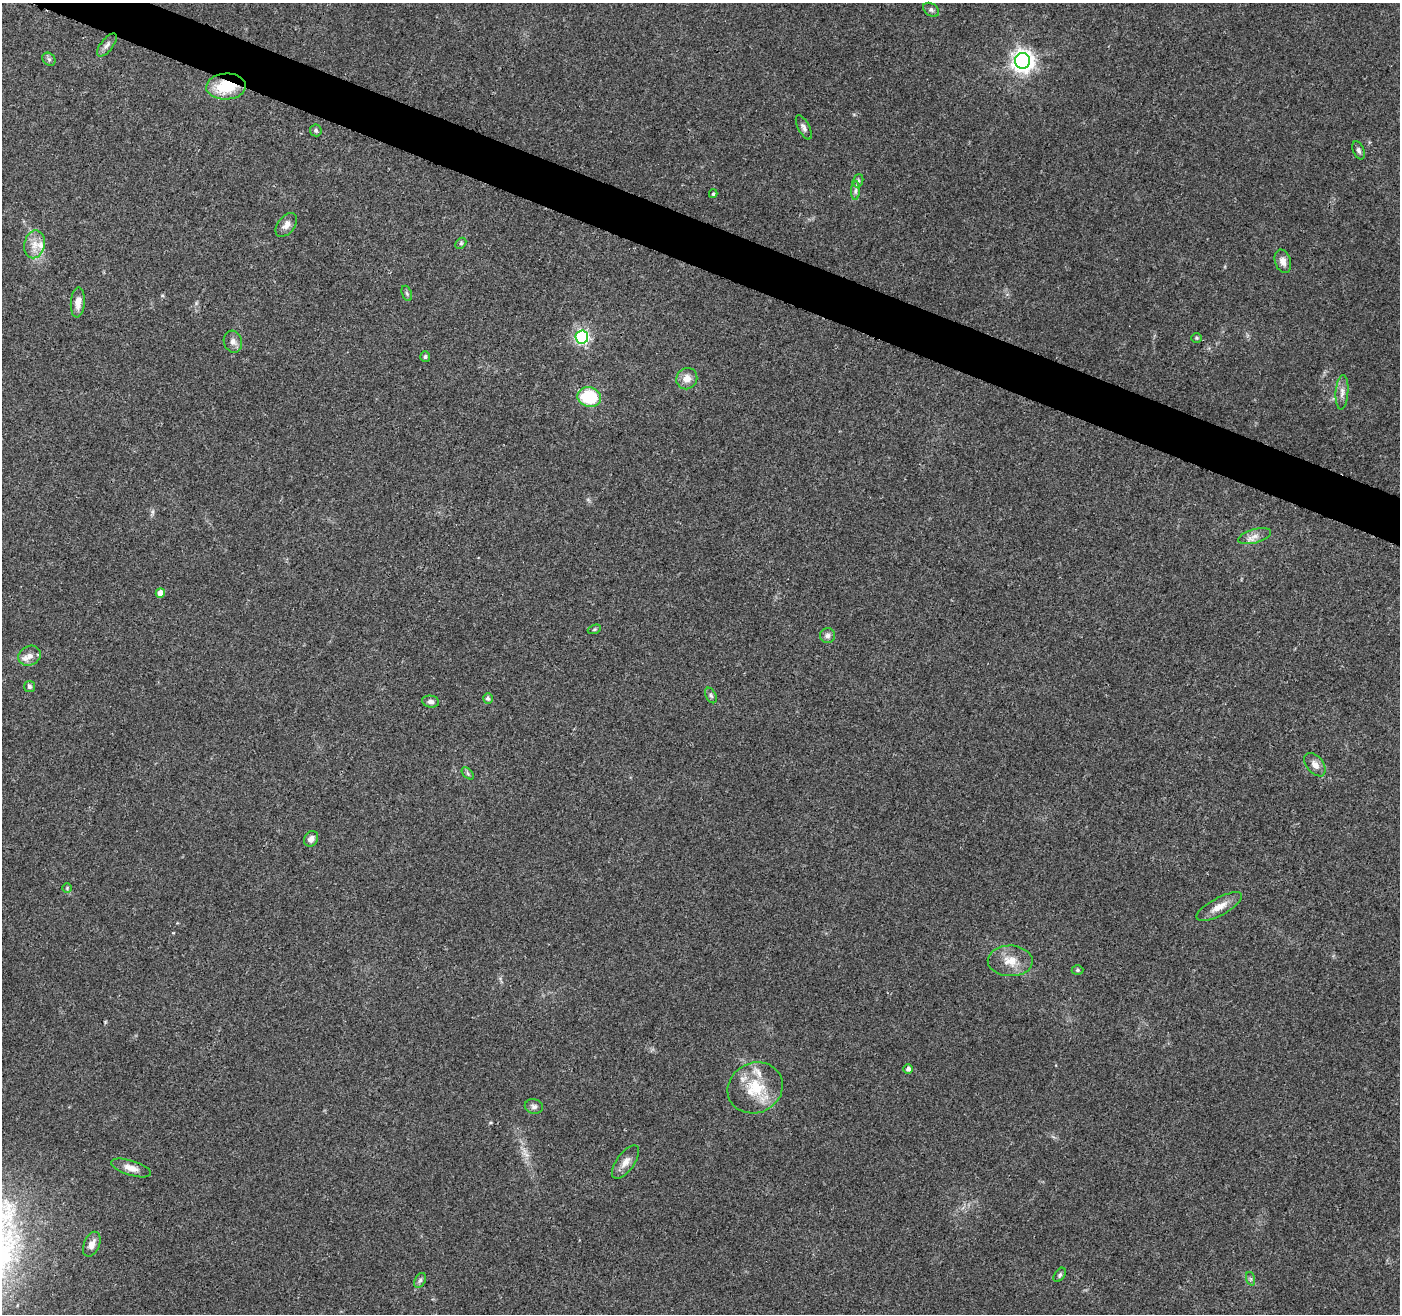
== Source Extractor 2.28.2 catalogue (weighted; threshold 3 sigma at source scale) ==
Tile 11 of 4 x 4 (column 3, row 3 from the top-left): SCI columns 2805-4202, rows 1524-2835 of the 5612 x 5735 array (HDU 1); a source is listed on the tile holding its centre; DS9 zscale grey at full resolution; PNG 1402 x 1316 px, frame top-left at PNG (2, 3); each listed source drawn as its Kron ellipse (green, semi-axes under 4 px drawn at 4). Shown black and unused: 3% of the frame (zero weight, under 3 of 4 exposures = <1% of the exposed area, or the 3 px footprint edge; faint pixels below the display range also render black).
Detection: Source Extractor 2.28.2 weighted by HDU 2 'WHT'; one run over the whole footprint, this tile lists its part. Background 0.0458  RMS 0.0038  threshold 0.017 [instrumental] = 3 sigma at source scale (4.5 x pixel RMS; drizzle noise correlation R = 1.50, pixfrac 1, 0.0396/0.0396 arcsec/px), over >= 5 px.
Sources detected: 51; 2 inside a brighter listed object's ellipse — not listed separately; the other 49 listed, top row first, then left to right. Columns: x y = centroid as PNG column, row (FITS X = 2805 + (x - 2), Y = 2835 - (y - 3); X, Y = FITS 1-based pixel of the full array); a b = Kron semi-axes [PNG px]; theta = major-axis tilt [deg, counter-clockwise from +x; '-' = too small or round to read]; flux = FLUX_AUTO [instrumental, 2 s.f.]
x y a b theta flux
931 10 9 6 -34 0.96
107 45 14 6 52 1.6
49 59 7 6 - 0.87
1023 61 7 7 - 240
226 86 20 13 3 14
804 127 13 5 -62 1.3
316 130 6 5 - 0.88
1359 150 9 5 -67 1.1
858 181 7 5 70 0.7
855 191 9 4 89 1.1
713 194 4 3 - 0.59
286 225 13 8 51 2.3
461 243 6 4 46 0.56
34 244 14 10 79 4
1283 261 12 8 -73 2.3
407 293 8 5 -70 0.67
78 302 15 7 86 3
582 337 6 6 - 64
1197 338 5 4 - 0.51
233 342 11 9 -73 1.9
425 356 5 5 - 0.85
687 379 11 10 - 3.4
1342 392 17 6 86 2.1
589 397 12 9 -14 19
1254 536 17 7 15 2.5
160 593 5 4 - 3.2
594 629 7 4 20 0.57
827 636 7 7 - 1.4
29 656 11 9 25 2.7
29 686 5 5 - 1
711 695 8 5 -62 0.86
488 698 5 5 - 0.74
431 702 8 6 -9 1.3
1315 765 13 8 -51 2.7
468 773 7 4 -45 0.73
311 839 8 6 54 2.1
67 888 5 4 - 0.48
1219 907 25 9 28 4.4
1010 961 22 15 -1 6.5
1077 970 6 4 1 0.7
908 1069 5 4 - 1.4
755 1088 28 25 26 15
534 1106 9 7 -15 1.3
625 1162 20 9 54 3.2
131 1168 21 7 -17 3.3
92 1244 13 8 67 2.6
1060 1275 8 5 54 0.84
1251 1279 7 4 -71 0.69
420 1280 8 5 62 0.98
Overlapping masked pixels (flux is a lower limit): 1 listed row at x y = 226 86